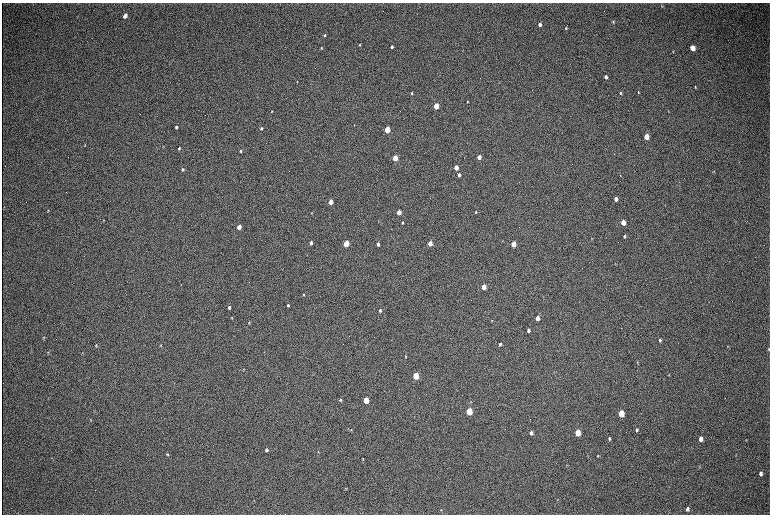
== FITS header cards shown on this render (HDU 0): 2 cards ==
NAXIS1  =                 1536 / length of data axis 1
NAXIS2  =                 1024 / length of data axis 2

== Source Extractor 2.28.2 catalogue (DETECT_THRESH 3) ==
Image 1536 x 1024 px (HDU 0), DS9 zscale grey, zoomed out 1/2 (1 PNG px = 2 x 2 image px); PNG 772 x 516 px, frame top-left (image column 1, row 1023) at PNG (2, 3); no overlay
Background 307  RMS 23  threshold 68.6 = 3 sigma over >= 5 px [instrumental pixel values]
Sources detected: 99; all 99 listed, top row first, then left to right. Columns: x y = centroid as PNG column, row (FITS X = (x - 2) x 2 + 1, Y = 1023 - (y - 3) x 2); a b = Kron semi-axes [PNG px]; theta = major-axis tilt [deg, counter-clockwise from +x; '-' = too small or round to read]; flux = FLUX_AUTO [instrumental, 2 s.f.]
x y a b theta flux
662 6 4 3 - 3100
125 16 4 3 - 47000
613 22 3 3 - 4100
539 24 3 3 - 16000
566 28 3 3 - 4400
325 35 4 3 - 6100
360 45 3 3 - 4400
392 47 3 2 - 12000
321 48 3 2 - 3400
692 48 4 3 - 72000
673 51 3 2 - 3100
606 77 3 3 - 18000
297 82 3 2 - 2500
695 87 4 3 - 4600
638 92 3 2 - 3600
412 93 3 2 - 5200
620 93 3 3 - 5600
467 102 3 2 - 3200
436 106 3 3 - 150000
272 111 2 2 - 2500
354 125 4 2 - 2200
176 127 4 3 - 8600
261 128 3 2 - 6800
387 130 3 3 - 220000
646 137 4 3 - 91000
85 145 4 2 - 2600
179 148 4 3 - 5600
240 151 3 2 - 5200
479 157 3 3 - 39000
395 158 3 3 - 130000
456 168 3 3 - 71000
182 169 4 3 - 6600
459 175 3 3 - 20000
620 176 2 2 - 1500
616 199 3 3 - 24000
331 202 3 3 - 74000
4 207 3 2 - 2100
48 211 4 2 - 2700
399 212 3 3 - 67000
476 212 4 3 - 4300
312 213 3 3 - 2700
103 220 3 2 - 2500
623 222 4 3 - 70000
402 223 4 3 - 5100
239 227 3 3 - 62000
624 236 3 2 - 7300
591 239 3 2 - 2600
311 243 3 2 - 13000
430 243 3 3 - 76000
346 244 3 3 - 190000
378 244 3 3 - 16000
513 244 3 3 - 91000
483 287 3 3 - 89000
304 295 4 3 - 5700
288 305 3 2 - 8900
229 307 3 2 - 12000
380 310 3 2 - 9900
231 317 4 3 - 3800
537 318 3 3 - 44000
492 320 3 3 - 3000
249 323 3 2 - 3100
528 330 3 3 - 17000
44 337 4 3 - 3900
660 340 4 3 - 8300
500 344 4 3 - 8300
161 345 3 3 - 3200
96 346 4 3 - 4600
728 346 3 3 - 3200
769 349 4 2 - 3500
48 352 3 3 - 2900
82 353 3 2 - 2100
405 356 3 3 - 4100
637 362 4 3 - 3500
669 375 3 2 - 2500
416 376 4 3 - 230000
340 400 4 3 - 5600
366 400 4 3 - 150000
469 411 4 3 - 340000
621 413 4 3 - 220000
91 419 3 2 - 2600
351 430 4 3 - 4500
636 430 4 3 - 9800
531 433 4 3 - 14000
577 433 4 3 - 170000
609 438 3 3 - 6500
701 439 4 3 - 32000
746 439 3 3 - 2600
267 450 4 3 - 11000
318 452 3 2 - 1900
167 454 3 3 - 5400
587 456 3 2 - 2100
598 456 4 3 - 4100
51 458 2 2 - 1500
363 459 3 2 - 2500
699 466 4 3 - 2700
761 473 4 3 - 15000
346 488 3 2 - 2600
558 500 3 2 - 2200
687 509 4 3 - 13000